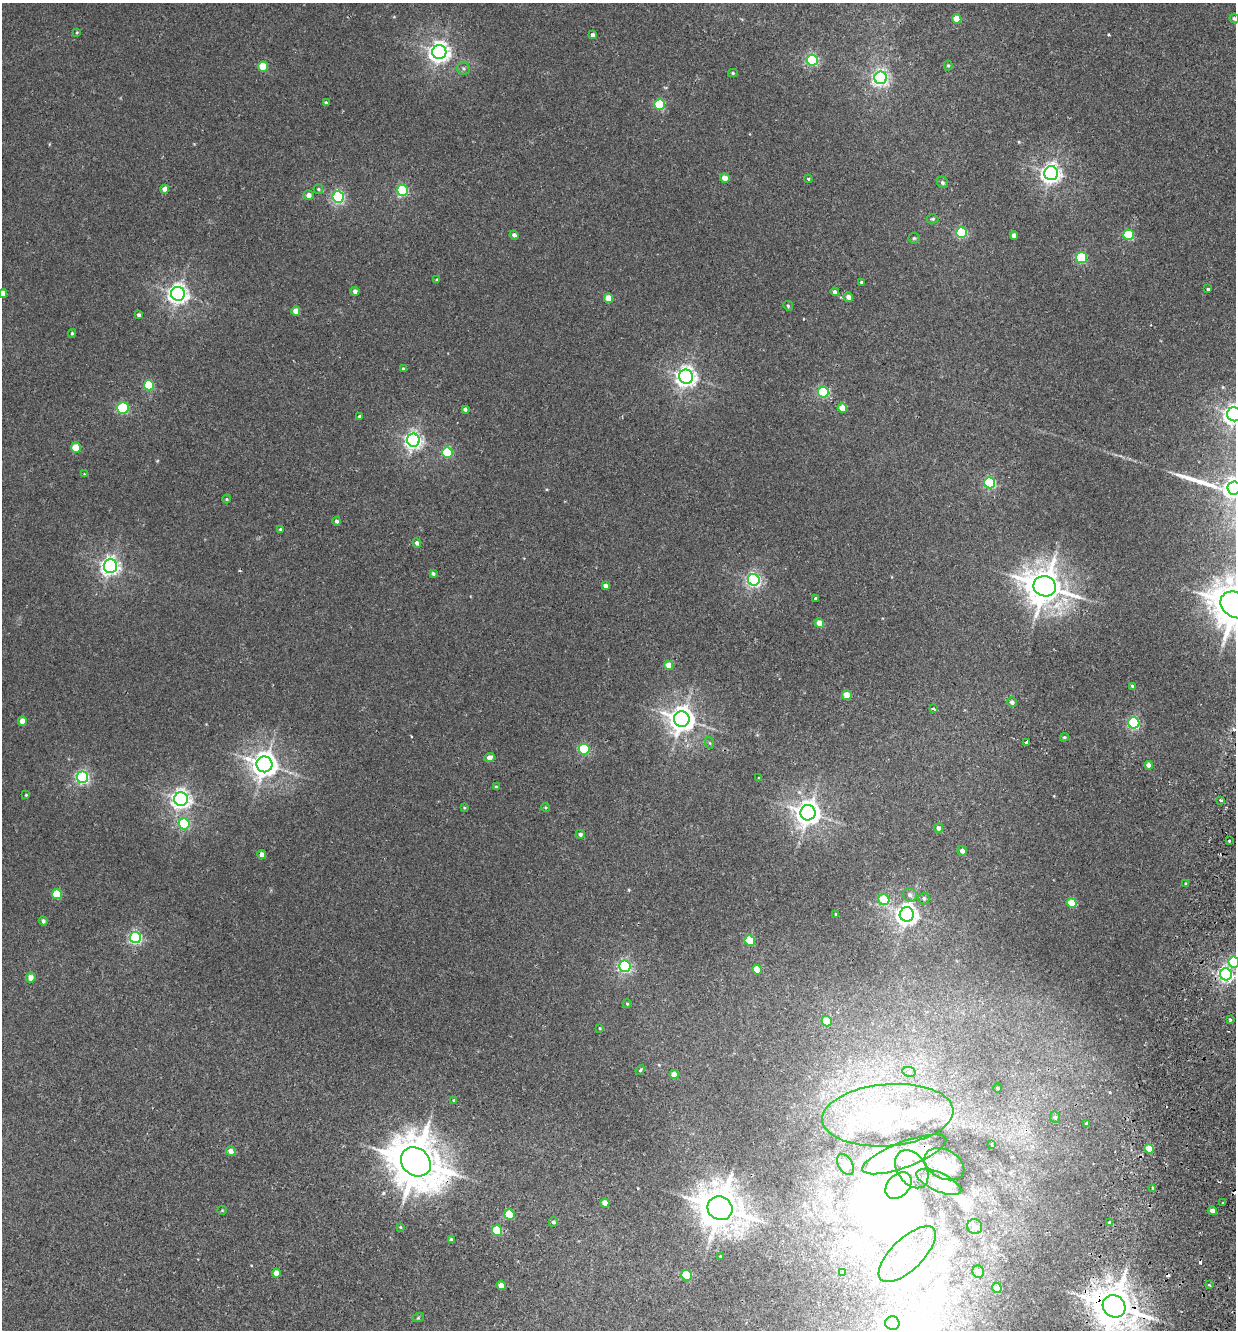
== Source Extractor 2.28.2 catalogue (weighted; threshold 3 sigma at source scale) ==
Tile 6 of 4 x 4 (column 2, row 2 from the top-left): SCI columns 1549-2782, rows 2677-4004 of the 5438 x 5356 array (HDU 1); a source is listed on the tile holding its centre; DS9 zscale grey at full resolution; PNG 1238 x 1332 px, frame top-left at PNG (2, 3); each listed source drawn as its Kron ellipse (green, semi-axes under 4 px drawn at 4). Shown black and unused: <1% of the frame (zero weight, under 2 of 3 exposures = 3% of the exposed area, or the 3 px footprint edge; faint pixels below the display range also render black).
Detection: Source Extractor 2.28.2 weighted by HDU 2 'WHT'; one run over the whole footprint, this tile lists its part. Background 0.026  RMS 0.0068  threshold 0.0307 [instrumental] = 3 sigma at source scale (4.5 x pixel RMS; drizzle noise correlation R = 1.50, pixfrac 1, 0.05/0.05 arcsec/px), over >= 5 px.
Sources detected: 184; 11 inside a brighter object's white glare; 3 cosmic-ray / hot-pixel residue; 1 long thin detection or spike segment (spike, bleed or trail) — neither listed nor drawn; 7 inside a brighter listed object's ellipse — not listed separately; the other 162 listed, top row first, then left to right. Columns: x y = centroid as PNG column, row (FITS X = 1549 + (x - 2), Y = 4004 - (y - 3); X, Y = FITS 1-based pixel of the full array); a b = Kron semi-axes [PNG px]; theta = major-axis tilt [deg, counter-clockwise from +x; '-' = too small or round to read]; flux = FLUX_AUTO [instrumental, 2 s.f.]
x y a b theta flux
1234 18 5 4 - 1.3
957 19 5 4 - 9
77 32 4 4 - 0.61
593 35 4 4 - 2.6
439 52 7 7 - 400
812 60 5 5 - 94
948 65 5 4 - 0.79
263 67 5 5 - 21
463 69 7 6 - 1.5
733 73 5 4 - 0.92
881 78 6 6 - 200
326 103 3 3 - 1
660 104 5 5 - 52
1051 173 7 7 - 360
725 178 5 4 - 5.3
808 179 4 4 - 0.81
942 182 6 5 - 1.3
165 189 4 4 - 4.8
318 189 5 4 - 0.84
402 190 5 5 - 62
309 195 5 4 - 3.8
338 197 6 5 - 120
933 219 6 4 1 1
961 232 5 5 - 60
514 235 4 4 - 2.1
1014 235 4 4 - 3.7
1128 235 5 5 - 42
914 238 5 5 - 0.98
1081 257 5 5 - 57
437 280 4 3 - 0.74
861 282 3 3 - 0.77
1208 289 3 3 - 1.6
355 291 4 4 - 2.8
835 292 4 4 - 2
3 293 4 4 - 4.7
178 294 7 7 - 360
848 297 5 4 - 3.6
608 298 5 4 - 11
788 306 5 4 - 1.1
296 311 4 4 - 6.9
139 315 4 3 - 1.8
72 333 4 3 - 0.95
403 369 4 3 - 0.91
686 377 7 7 - 370
149 385 5 5 - 39
823 392 5 5 - 63
123 408 6 5 - 55
842 408 5 4 - 10
465 409 4 4 - 1.5
1234 414 7 7 - 350
359 416 4 3 - 0.75
413 440 6 6 - 260
76 448 5 5 - 23
447 452 5 5 - 35
84 474 3 3 - 0.48
990 483 5 5 - 72
1234 488 6 6 - 280
227 499 4 4 - 0.8
337 521 4 4 - 1.6
280 529 4 3 - 0.83
417 543 4 4 - 2.3
110 566 7 6 - 300
433 574 3 3 - 1.4
754 580 6 5 - 170
605 586 4 4 - 2.9
1045 586 11 10 - 1600
815 598 3 3 - 1.3
1235 605 16 12 -31 2300
820 623 4 4 - 9.4
669 665 5 4 - 11
1132 686 4 3 - 1.5
847 695 5 5 - 8.4
1012 702 5 5 - 2.4
934 709 4 3 - 5.3
682 719 8 7 - 710
22 721 4 4 - 7.9
1134 723 5 5 - 93
1064 737 4 4 - 0.99
1026 742 3 3 - 18
710 743 6 4 -70 0.94
584 749 6 5 - 59
489 758 5 4 - 4.8
265 764 8 8 - 750
1149 765 4 4 - 4
82 777 6 5 - 130
759 778 3 2 - 0.59
496 787 4 4 - 0.97
26 795 4 3 - 0.56
181 799 7 7 - 320
1221 800 3 3 - 1.8
545 807 4 3 - 0.64
464 808 3 3 - 0.64
808 813 7 7 - 650
184 824 5 5 - 66
938 828 4 4 - 2.3
580 834 4 4 - 1.6
1229 841 3 2 - 0.86
962 851 5 4 - 3.1
262 855 4 4 - 4.5
1186 884 4 3 - 1.1
57 894 5 5 - 28
910 895 7 6 - 2.4
924 898 6 5 - 1.6
884 900 6 5 - 25
1071 903 5 4 - 15
836 914 4 3 - 1
907 914 7 7 - 450
43 921 4 4 - 1.8
135 937 6 5 - 120
750 940 5 5 - 33
1234 962 5 5 - 47
625 966 6 6 - 110
757 970 5 4 - 13
1226 974 6 6 - 170
31 978 5 5 - 5
627 1004 4 4 - 0.67
1230 1019 3 3 - 1.1
827 1021 5 5 - 17
600 1028 3 2 - 0.5
640 1070 5 4 - 0.98
909 1072 7 5 -10 2.2
674 1074 4 4 - 4.8
997 1088 4 3 - 0.59
454 1100 4 3 - 1
888 1115 66 31 4 74
1055 1117 6 5 - 1.1
1087 1123 4 4 - 1.3
992 1145 3 2 - 0.41
1149 1149 5 4 - 9.9
231 1151 5 4 - 4.8
904 1154 44 13 21 19
416 1162 16 13 -41 3100
944 1164 21 14 -28 13
845 1165 11 7 -59 2.8
912 1169 21 14 -56 13
939 1182 24 9 -24 7.7
898 1186 15 11 47 250
1153 1188 3 3 - 0.94
605 1203 5 4 - 6.9
1223 1203 3 2 - 0.88
720 1208 13 11 -30 1900
222 1210 5 4 - 0.66
1212 1211 4 4 - 3.6
509 1215 5 5 - 25
553 1222 5 4 - 1.3
1109 1222 3 3 - 2.1
400 1227 4 4 - 0.61
975 1227 8 7 - 3.4
497 1230 5 5 - 32
451 1240 4 3 - 1.6
907 1254 37 16 44 28
721 1257 3 3 - 0.86
978 1272 6 5 - 3.8
276 1273 4 4 - 5.7
843 1273 3 3 - 1.3
686 1275 5 5 - 32
501 1285 4 4 - 7.1
1209 1285 3 2 - 2.1
997 1288 5 4 - 6
1114 1306 12 10 -36 2200
418 1318 6 4 19 0.72
892 1323 7 7 - 180
Overlapping masked pixels (flux is a lower limit): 3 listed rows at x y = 416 1162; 720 1208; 1114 1306
Isophote crosses this tile's border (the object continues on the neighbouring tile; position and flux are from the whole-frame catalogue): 8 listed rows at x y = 1234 18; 3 293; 1234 414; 1234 488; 1235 605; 1234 962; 1114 1306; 892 1323